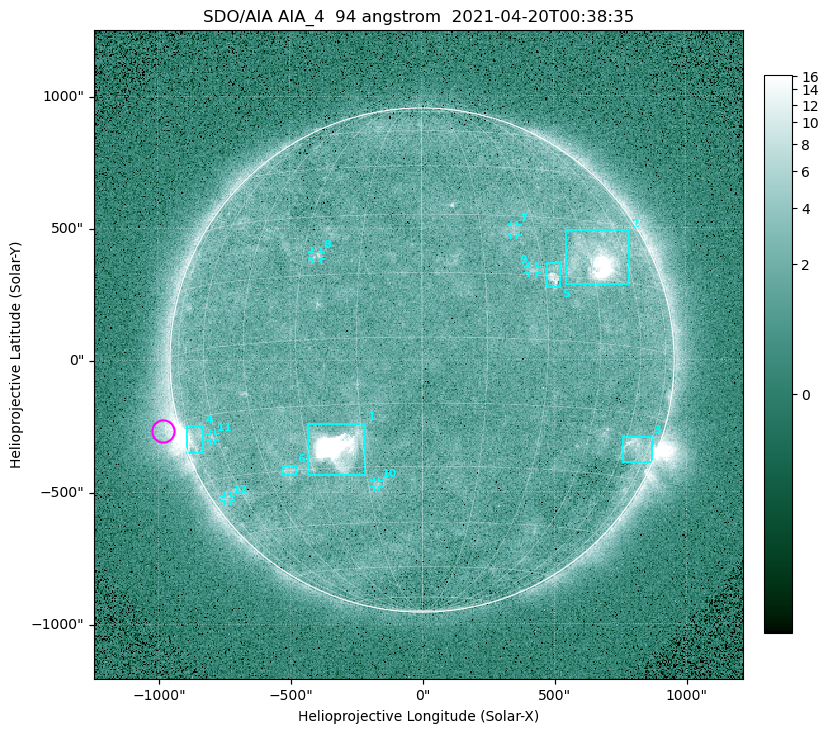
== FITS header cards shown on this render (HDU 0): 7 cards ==
TELESCOP= 'SDO/AIA '
INSTRUME= 'AIA_4   '
WAVELNTH=                   94
WAVEUNIT= 'angstrom'
DATE-OBS= '2021-04-20T00:38:35.12'
CTYPE1  = 'HPLN-TAN'
CTYPE2  = 'HPLT-TAN'

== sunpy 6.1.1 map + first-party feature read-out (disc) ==
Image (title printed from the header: SDO/AIA AIA_4  94 angstrom  2021-04-20T00:38:35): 512 x 512 px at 4.8 arcsec/px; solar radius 955 arcsec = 199 px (full disc in frame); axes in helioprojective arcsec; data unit not stated in the header (colour bar unlabelled)
Orientation: roll -0.138 deg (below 1 deg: not rotated)
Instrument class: DISC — disc imager (sunpy class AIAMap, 94 A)
Bright regions (active regions / flare kernels): reference = the median radial profile (limb darkening/brightening removed); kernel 5 px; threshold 5 sigma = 2.41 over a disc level ~1.72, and >= 1.15x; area >= 9 px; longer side >= 5 px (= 24 arcsec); searched inside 0.97 R_sun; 12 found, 12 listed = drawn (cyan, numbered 1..; 6 of them under ~33 arcsec drawn as corner ticks so the feature stays visible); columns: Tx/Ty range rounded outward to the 10 arcsec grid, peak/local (2 s.f.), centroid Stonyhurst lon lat
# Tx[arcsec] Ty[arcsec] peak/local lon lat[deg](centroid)
1 -430..-210 -440..-240 327 -22 -25
2 540..790 280..490 29 +48 +20
3 760..870 -390..-290 4.6 +67 -22
4 -900..-830 -350..-250 7.4 -72 -19
5 470..530 270..370 5.6 +33 +15
6 -530..-480 -440..-400 2.8 -38 -30
7 340..370 470..510 2.9 +24 +26
8 -420..-380 380..410 3.2 -26 +20
9 400..440 330..360 2.8 +27 +16
10 -180..-160 -480..-450 2.9 -13 -34
11 -810..-780 -300..-280 2.7 -62 -20
12 -750..-720 -540..-510 2.3 -70 -35
Off-limb structures (1.02-1.3 R_sun): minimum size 50 px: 7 found; the strongest spans PA ~85..115 deg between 1.02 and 1.21 R_sun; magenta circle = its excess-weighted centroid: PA ~105 deg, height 1.06 R_sun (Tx ~-980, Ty ~-270 arcsec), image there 4.6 x the reference